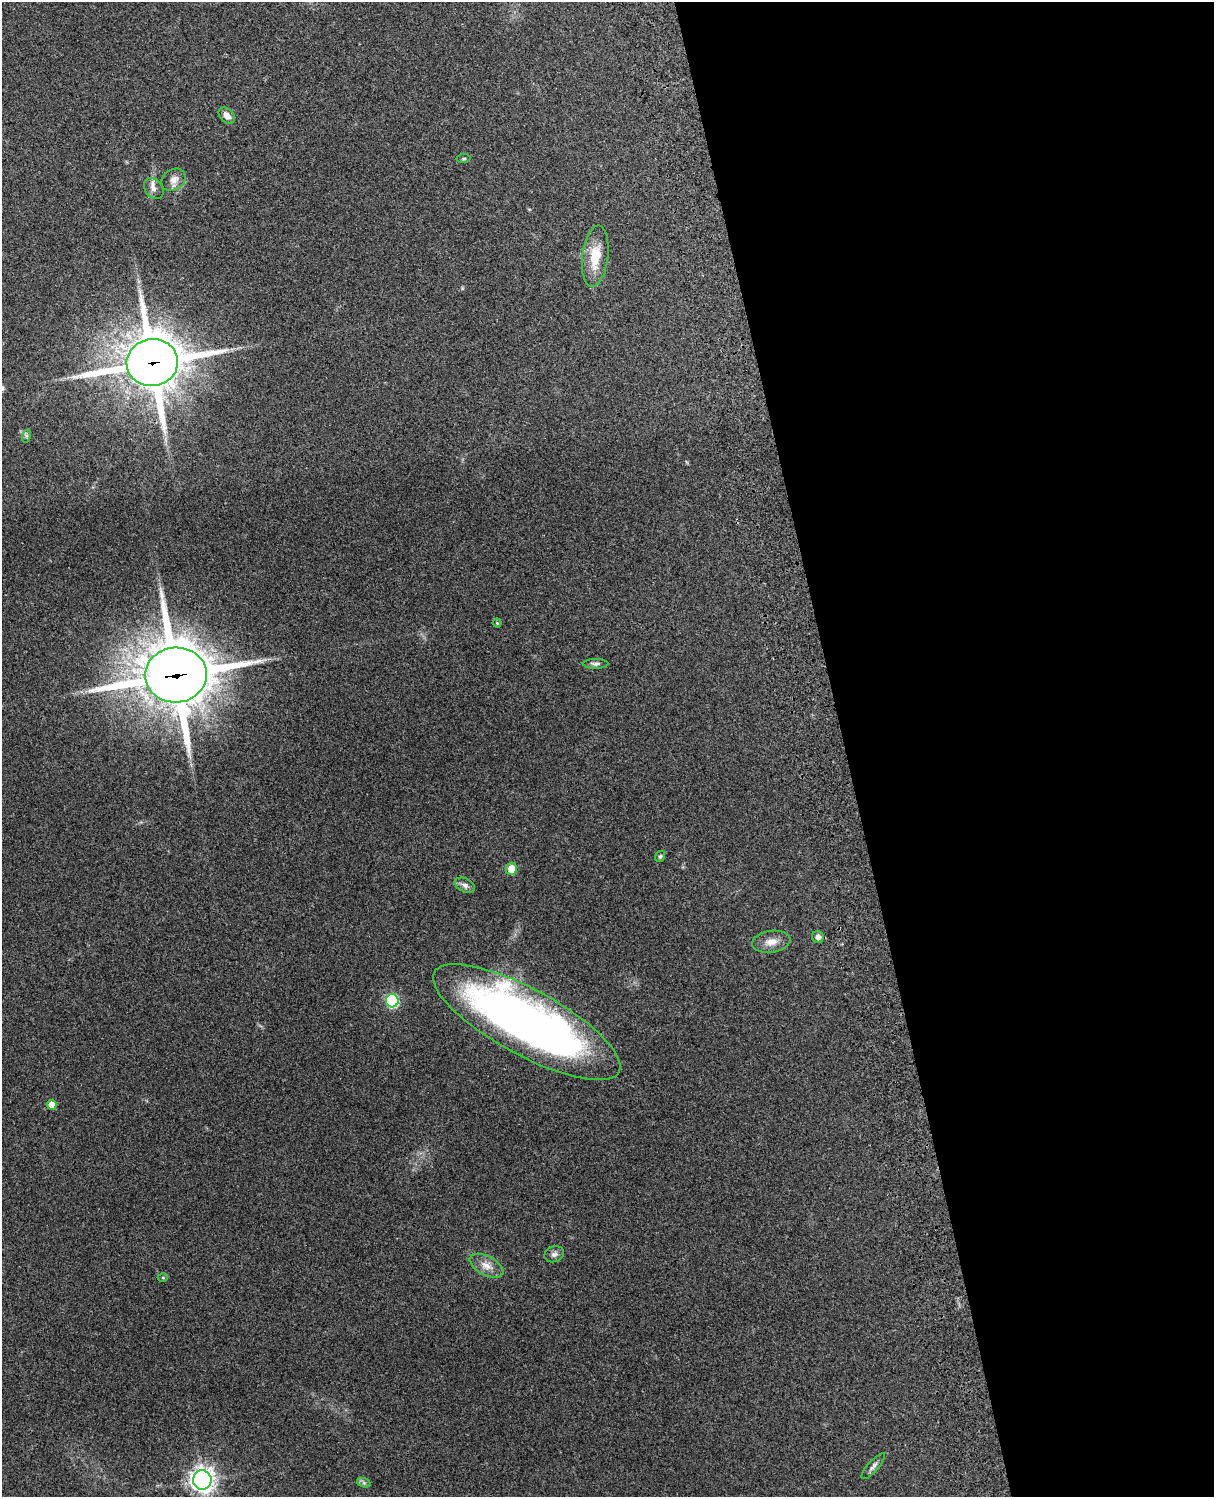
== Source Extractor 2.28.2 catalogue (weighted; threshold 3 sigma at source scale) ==
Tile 8 of 4 x 3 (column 4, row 2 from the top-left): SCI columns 3757-4968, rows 1660-3154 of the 5089 x 4928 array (HDU 1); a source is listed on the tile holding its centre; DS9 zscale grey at full resolution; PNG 1216 x 1499 px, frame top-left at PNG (2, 2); each listed source drawn as its Kron ellipse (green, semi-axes under 4 px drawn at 4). Shown black and unused: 31% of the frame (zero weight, under 3 of 4 exposures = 6% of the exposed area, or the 3 px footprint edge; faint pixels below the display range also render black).
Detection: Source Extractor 2.28.2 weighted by HDU 2 'WHT'; one run over the whole footprint, this tile lists its part. Background 0.261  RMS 0.0089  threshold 0.0402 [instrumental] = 3 sigma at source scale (4.5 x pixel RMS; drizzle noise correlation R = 1.50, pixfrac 1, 0.05/0.05 arcsec/px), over >= 5 px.
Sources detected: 24; all 24 listed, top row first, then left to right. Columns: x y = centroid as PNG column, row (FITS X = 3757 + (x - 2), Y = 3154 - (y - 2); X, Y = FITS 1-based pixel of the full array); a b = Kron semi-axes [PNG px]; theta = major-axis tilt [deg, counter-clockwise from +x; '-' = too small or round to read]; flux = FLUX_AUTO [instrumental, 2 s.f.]
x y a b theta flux
227 116 9 6 -46 5.9
463 159 7 4 6 1.3
174 180 13 10 34 6.7
154 188 11 8 -53 5.1
595 256 31 13 83 24
152 363 26 23 11 3900
26 436 7 4 72 1.7
497 623 4 4 - 1.1
596 664 13 5 0 2.6
176 675 31 27 4 5200
660 856 6 5 - 1.5
511 869 6 6 - 15
465 885 11 6 -26 3.6
818 937 6 5 - 3.6
771 942 19 11 9 8.9
392 1001 7 6 - 100
527 1022 105 33 -29 600
52 1105 5 5 - 10
554 1254 10 8 21 3.5
487 1266 18 9 -28 8.7
163 1277 5 3 - 0.81
873 1466 17 5 48 3.6
202 1480 10 9 - 540
364 1483 7 4 -18 1.8
Overlapping masked pixels (flux is a lower limit): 2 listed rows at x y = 152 363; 176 675